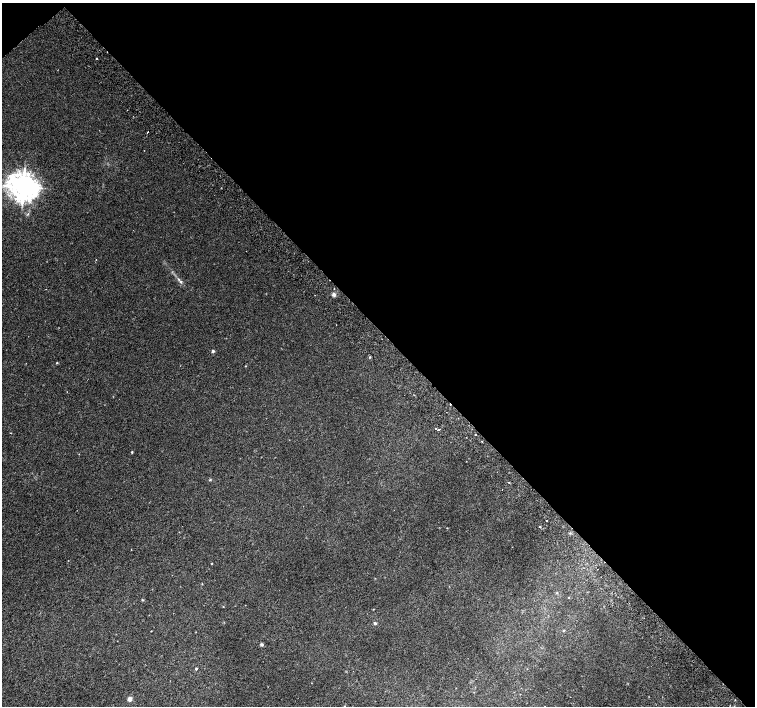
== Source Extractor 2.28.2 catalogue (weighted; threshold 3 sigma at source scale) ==
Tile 3 of 4 x 4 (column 3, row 1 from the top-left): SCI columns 3062-4566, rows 4479-5885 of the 6116 x 6079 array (HDU 1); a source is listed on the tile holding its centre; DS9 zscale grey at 2 x 2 block average (1 PNG px = mean of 2 x 2 image px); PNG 757 x 708 px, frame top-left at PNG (2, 3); no overlay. Shown black and unused: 47% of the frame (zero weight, under 2 of 3 exposures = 3% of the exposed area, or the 3 px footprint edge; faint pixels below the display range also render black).
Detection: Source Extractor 2.28.2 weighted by HDU 2 'WHT'; one run over the whole footprint, this tile lists its part. Background 0.00214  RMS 0.0025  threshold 0.0111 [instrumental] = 3 sigma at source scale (4.5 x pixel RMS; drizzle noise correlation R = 1.50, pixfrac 1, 0.0396/0.0396 arcsec/px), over >= 5 px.
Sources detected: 26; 2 cosmic-ray / hot-pixel residue — not listed; the other 24 listed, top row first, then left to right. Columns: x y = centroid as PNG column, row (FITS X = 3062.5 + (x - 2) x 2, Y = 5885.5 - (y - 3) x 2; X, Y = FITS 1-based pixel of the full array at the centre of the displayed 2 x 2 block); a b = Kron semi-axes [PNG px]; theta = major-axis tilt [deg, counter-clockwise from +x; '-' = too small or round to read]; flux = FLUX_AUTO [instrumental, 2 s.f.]
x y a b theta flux
96 58 2 2 - 0.4
147 133 2 2 - 3.7
23 187 8 7 - 610
28 214 3 2 - 0.41
178 279 4 2 - 0.62
334 294 4 4 - 1.5
213 351 4 4 - 0.79
370 357 3 2 - 0.37
57 363 3 2 - 0.37
439 430 3 2 - 0.77
475 435 2 2 - 1.3
482 441 2 2 - 0.56
132 452 3 2 - 0.4
509 482 2 2 - 0.34
546 521 2 2 - 1.5
540 526 2 2 - 1.2
447 528 2 2 - 0.27
569 598 2 2 - 0.22
142 600 3 2 - 0.36
375 623 3 3 - 0.81
564 630 3 2 - 0.35
262 644 4 4 - 0.8
196 669 3 3 - 0.56
130 699 4 4 - 2.3
Diffuse or blended objects may show on this block-average render without a row.